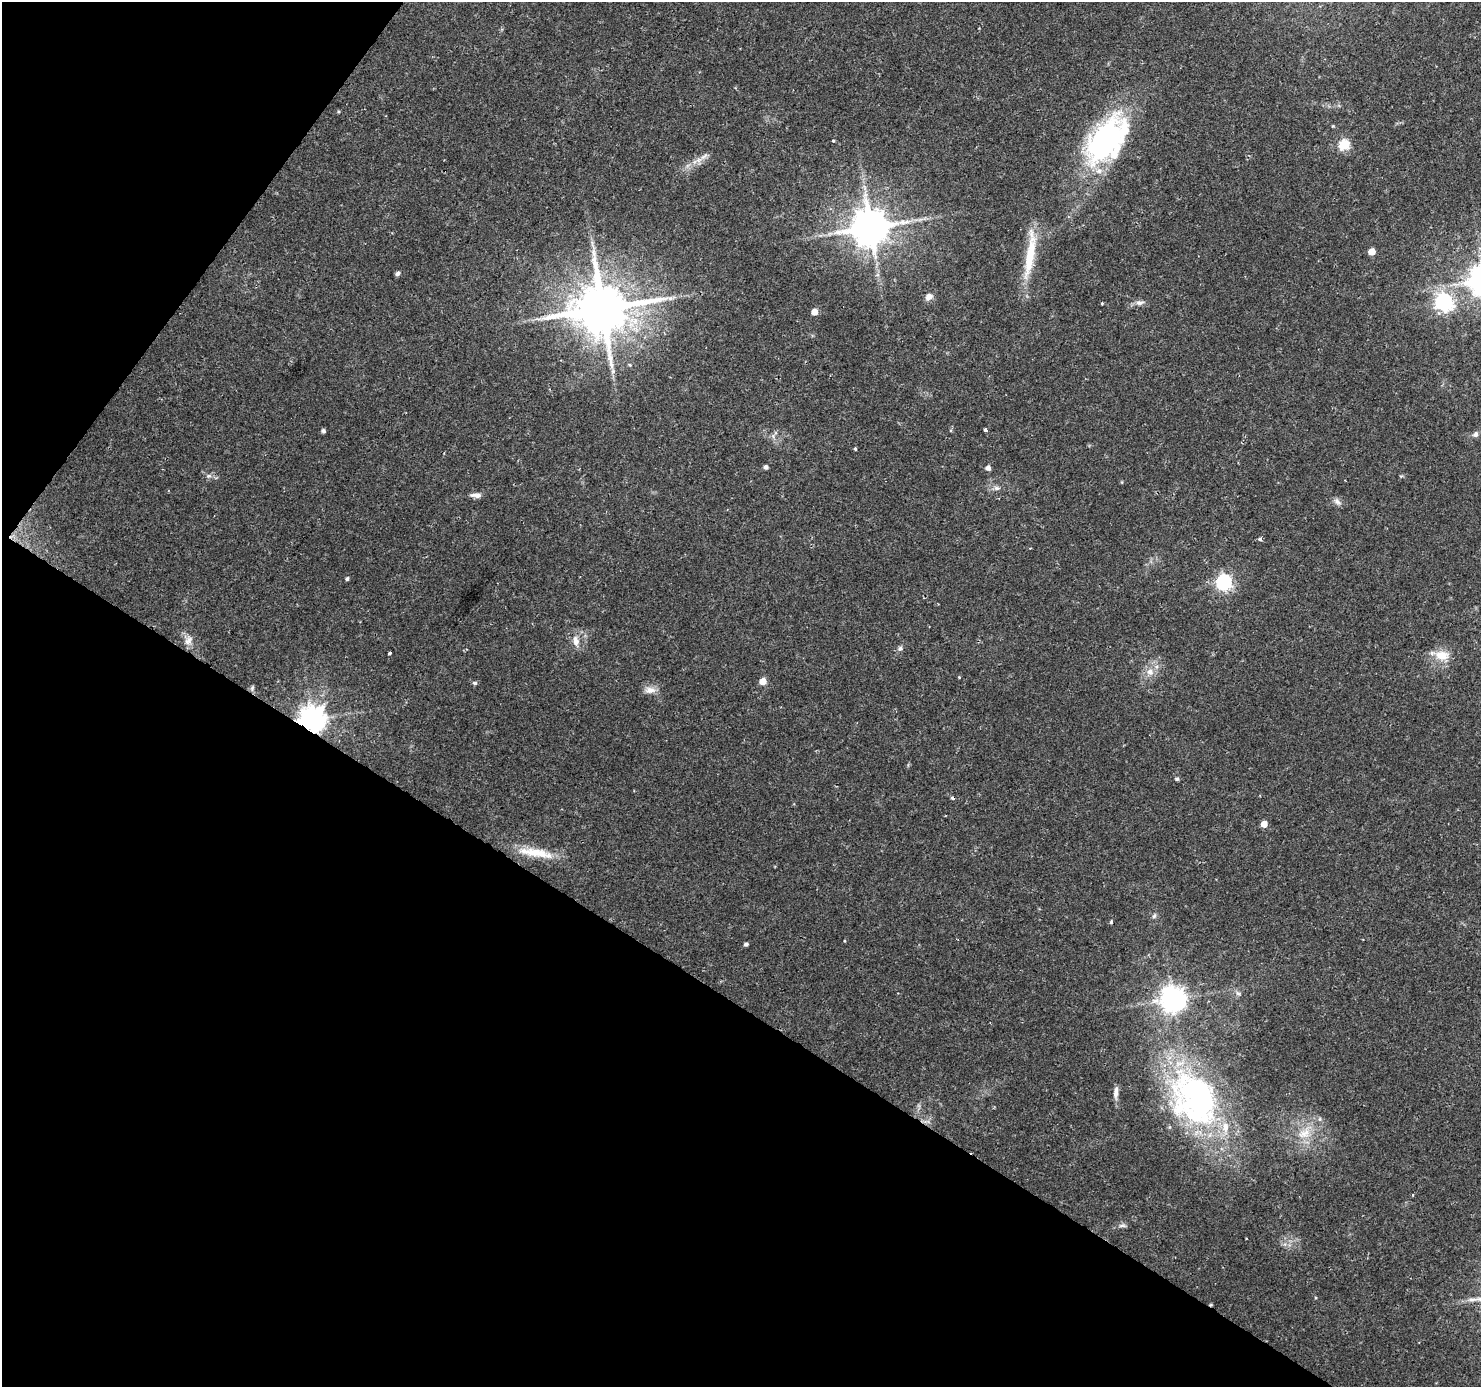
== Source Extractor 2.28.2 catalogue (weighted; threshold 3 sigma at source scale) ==
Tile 9 of 4 x 4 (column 1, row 3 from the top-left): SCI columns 1-1479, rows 1572-2956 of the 5920 x 5979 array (HDU 1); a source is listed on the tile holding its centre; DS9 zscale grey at full resolution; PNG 1483 x 1389 px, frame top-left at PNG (2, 2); no overlay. Shown black and unused: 33% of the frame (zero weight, under 2 of 3 exposures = <1% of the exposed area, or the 3 px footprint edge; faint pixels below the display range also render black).
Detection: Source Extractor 2.28.2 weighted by HDU 2 'WHT'; one run over the whole footprint, this tile lists its part. Background 0.0376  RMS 0.0034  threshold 0.0153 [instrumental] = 3 sigma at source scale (4.5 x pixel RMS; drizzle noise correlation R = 1.50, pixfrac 1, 0.0396/0.0396 arcsec/px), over >= 5 px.
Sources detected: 71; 2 inside a brighter object's white glare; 2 cosmic-ray / hot-pixel residue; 1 long thin detection or spike segment (spike, bleed or trail) — not listed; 4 inside a brighter listed object's ellipse — not listed separately; the other 62 listed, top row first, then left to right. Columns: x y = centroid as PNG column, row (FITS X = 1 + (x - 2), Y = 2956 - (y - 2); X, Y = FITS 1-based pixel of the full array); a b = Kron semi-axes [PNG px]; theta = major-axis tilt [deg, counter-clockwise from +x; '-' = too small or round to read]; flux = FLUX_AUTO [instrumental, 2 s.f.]
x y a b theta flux
338 111 4 3 - 0.33
1105 140 67 33 56 65
833 141 3 3 - 0.62
1344 145 5 5 - 28
704 156 14 6 40 1.9
864 187 7 4 -71 0.86
920 219 10 3 21 1
871 227 11 10 - 1100
830 234 8 5 30 0.94
1372 251 5 5 - 5.8
1030 254 69 11 82 14
397 273 6 4 46 1
929 296 8 7 - 2.4
1443 302 7 7 - 120
1102 303 3 3 - 0.37
1140 303 11 7 0 1.5
602 309 16 14 23 2300
814 312 5 4 - 4.1
630 365 5 5 - 0.64
613 371 7 4 90 0.85
985 430 4 3 - 1.4
323 431 4 4 - 0.9
775 433 6 4 71 0.57
1475 434 8 7 - 1.2
855 449 3 3 - 0.53
766 467 5 4 - 0.8
988 468 5 5 - 1.7
208 476 5 5 - 0.69
1122 482 5 3 - 0.28
997 488 9 6 0 1.3
476 495 16 5 -4 1.7
1337 502 12 7 -47 1.4
1260 539 4 3 - 1.6
1030 548 4 2 - 0.28
347 579 4 4 - 0.67
1224 582 7 6 - 90
188 641 13 10 55 2.3
576 641 14 9 -82 3
900 648 8 6 28 0.92
390 653 4 3 - 0.65
1442 655 21 13 -6 6.2
1150 672 9 9 - 2.7
959 677 3 3 - 0.28
763 681 5 5 - 5.8
474 683 5 4 - 0.81
252 688 8 5 81 0.63
650 690 16 9 3 2.6
312 720 8 8 - 410
1177 779 5 4 - 0.55
1264 824 5 5 - 4.6
535 853 52 11 -9 10
1154 916 7 5 73 0.78
1111 922 4 3 - 0.53
844 941 4 2 - 0.27
746 944 4 4 - 0.84
1238 993 8 5 -29 0.9
1173 999 8 8 - 360
1116 1092 15 5 84 1.9
1198 1097 77 46 -50 98
1304 1133 22 15 30 8.1
1412 1194 3 3 - 1
1122 1225 11 5 -2 1
Overlapping masked pixels (flux is a lower limit): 1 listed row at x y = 312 720